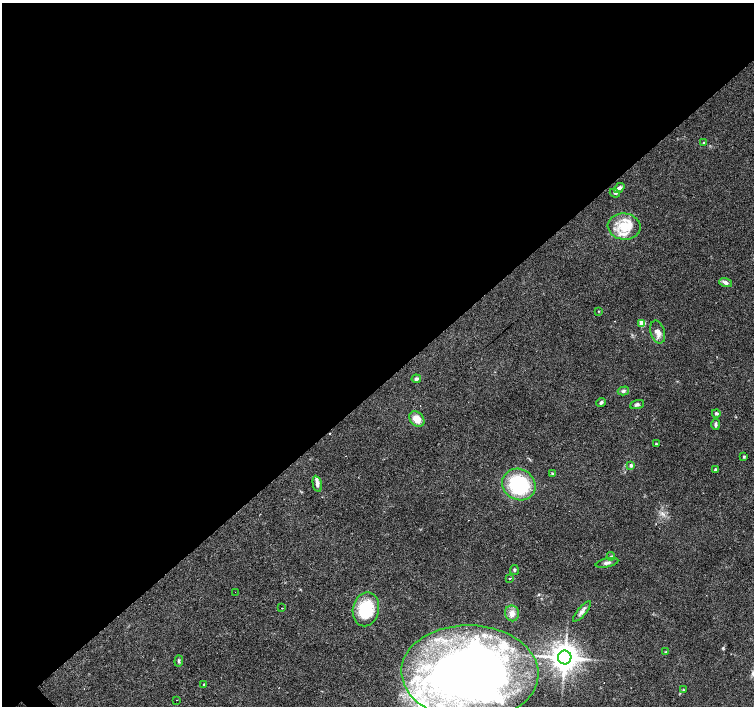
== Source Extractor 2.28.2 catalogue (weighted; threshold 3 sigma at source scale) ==
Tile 2 of 4 x 4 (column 2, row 1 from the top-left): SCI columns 1509-3011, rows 4438-5845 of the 6018 x 5993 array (HDU 1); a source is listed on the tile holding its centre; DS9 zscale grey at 2 x 2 block average (1 PNG px = mean of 2 x 2 image px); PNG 756 x 708 px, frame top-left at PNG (2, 3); each listed source drawn as its Kron ellipse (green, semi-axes under 4 px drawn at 4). Shown black and unused: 55% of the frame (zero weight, under 2 of 3 exposures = <1% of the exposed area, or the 3 px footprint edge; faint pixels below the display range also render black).
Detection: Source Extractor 2.28.2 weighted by HDU 2 'WHT'; one run over the whole footprint, this tile lists its part. Background 0.067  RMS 0.0058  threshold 0.0263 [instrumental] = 3 sigma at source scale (4.5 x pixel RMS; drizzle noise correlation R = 1.50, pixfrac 1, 0.0396/0.0396 arcsec/px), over >= 5 px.
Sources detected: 55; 4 cosmic-ray / hot-pixel residue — neither listed nor drawn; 13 inside a brighter listed object's ellipse — not listed separately; the other 38 listed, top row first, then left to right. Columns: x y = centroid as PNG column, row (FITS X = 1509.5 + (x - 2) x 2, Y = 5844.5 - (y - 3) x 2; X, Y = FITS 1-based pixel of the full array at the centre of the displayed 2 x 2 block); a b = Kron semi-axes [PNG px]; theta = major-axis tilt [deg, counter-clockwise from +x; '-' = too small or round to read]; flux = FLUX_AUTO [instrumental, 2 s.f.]
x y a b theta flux
704 142 4 3 - 1.3
619 188 6 4 41 5.1
615 193 5 3 - 1.5
624 226 16 13 -6 33
726 283 6 4 -16 4
598 311 3 2 - 0.8
642 323 3 3 - 21
658 332 12 7 -74 9.8
416 379 4 3 - 3.8
623 391 6 4 15 2.9
601 402 5 3 - 2
637 404 7 4 20 3.3
716 413 4 3 - 2.9
417 419 8 6 -47 16
716 424 6 3 -89 2.9
656 444 3 3 - 1.2
744 457 4 3 - 1.6
631 465 4 3 - 3.3
715 470 4 3 - 1.7
552 473 4 3 - 1.4
317 484 8 4 -79 5.2
519 485 17 15 -31 99
611 556 4 3 - 1.7
607 563 11 4 13 4.7
514 570 5 3 - 2.1
510 579 2 2 - 31
235 592 2 2 - 0.64
282 608 2 2 - 2.7
366 609 17 13 78 57
582 611 13 4 49 5.4
512 613 8 7 - 8.8
666 652 3 2 - 0.86
565 657 7 6 - 1500
179 661 5 3 - 2.2
470 673 68 47 -2 960
204 685 3 3 - 1.2
684 690 4 2 - 1.2
177 700 2 2 - 1.6
Diffuse or blended objects may show on this block-average render without a row.